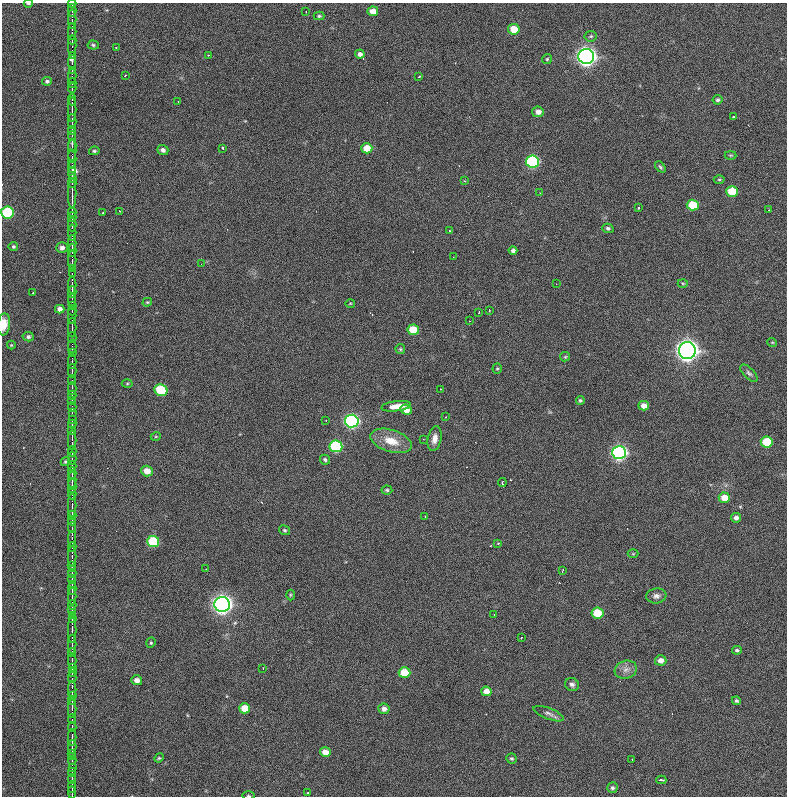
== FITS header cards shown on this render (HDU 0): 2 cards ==
NAXIS1  =                  785 / length of data axis 1
NAXIS2  =                  794 / length of data axis 2

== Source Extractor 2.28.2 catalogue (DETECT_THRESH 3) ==
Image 785 x 794 px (HDU 0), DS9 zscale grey, 1 PNG px = 1 image px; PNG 789 x 798 px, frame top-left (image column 1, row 794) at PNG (2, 3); each listed source drawn as its Kron ellipse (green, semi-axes under 4 px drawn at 4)
Background 1390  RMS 31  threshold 92.5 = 3 sigma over >= 5 px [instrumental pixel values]
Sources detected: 224; all 224 listed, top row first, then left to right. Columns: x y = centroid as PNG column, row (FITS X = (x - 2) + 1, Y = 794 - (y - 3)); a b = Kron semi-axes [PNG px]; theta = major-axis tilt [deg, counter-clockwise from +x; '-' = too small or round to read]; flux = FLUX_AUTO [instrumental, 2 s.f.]
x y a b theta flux
28 3 5 2 - 2.5e+03
72 3 4 2 - 1.2e+05
72 10 6 2 -90 2.5e+05
373 11 5 5 - 1.7e+04
306 12 3 2 - 2.3e+03
319 16 5 4 - 3.3e+03
72 19 10 2 90 1.9e+05
514 29 5 5 - 4.1e+04
72 31 8 2 -90 3.1e+05
591 36 6 5 - 3.1e+03
72 40 4 2 - 1.7e+05
93 45 5 4 - 3.4e+03
72 46 10 2 90 3.1e+05
116 48 3 2 - 1.8e+03
360 54 4 4 - 7.5e+03
72 55 2 2 - 6.4e+04
208 55 2 2 - 7.5e+03
586 57 8 7 - 1.5e+06
547 59 5 5 - 2.8e+03
72 62 7 3 -89 2.0e+05
72 70 3 2 - 7.4e+04
72 76 7 2 -90 1.8e+05
125 76 2 2 - 1.6e+03
419 77 3 2 - 2.9e+03
47 81 5 4 - 3.7e+03
72 83 4 2 - 1.3e+05
72 88 4 2 - 3.3e+04
72 100 5 2 - 8.5e+04
718 100 5 5 - 3.6e+03
178 102 2 2 - 1.1e+03
72 110 12 2 -90 4.1e+05
538 112 6 5 - 1.2e+04
733 117 3 2 - 2.5e+03
72 121 7 2 -90 2.9e+05
72 130 4 2 - 7.8e+04
72 136 4 2 - 4.6e+04
72 145 6 2 90 1.7e+05
223 148 3 2 - 3.4e+03
367 148 5 5 - 3.4e+04
163 150 6 5 - 6.5e+03
72 151 12 3 -90 2.1e+05
94 151 5 4 - 3.0e+03
731 155 6 3 1 2.0e+03
72 159 9 2 90 4.0e+05
532 162 6 6 - 3.7e+05
72 167 6 3 -88 2.2e+05
660 167 6 4 -47 3.4e+03
72 173 5 3 - 1.9e+05
72 178 4 2 - 7.3e+04
719 180 5 3 - 2.3e+03
464 181 3 3 - 1.9e+03
72 183 4 2 - 1.4e+05
732 191 6 5 - 6.6e+04
72 193 15 2 -90 3.7e+05
540 193 2 2 - 1.0e+03
693 205 6 5 - 7.5e+04
638 208 3 3 - 1.2e+04
768 210 3 2 - 1.2e+03
120 211 3 2 - 1.7e+03
7 212 6 6 - 1.8e+05
72 212 5 2 - 2.2e+05
103 213 2 2 - 1.8e+03
72 217 4 2 - 8.7e+04
72 225 7 2 90 1.5e+05
608 228 5 4 - 4.1e+03
449 231 3 2 - 6.4e+03
72 232 8 2 90 1.9e+05
72 243 8 2 90 1.9e+05
13 247 5 4 - 2.9e+03
62 248 5 5 - 7.3e+03
72 250 7 2 90 1.4e+05
513 250 4 4 - 5.5e+03
453 257 2 2 - 1.4e+03
72 260 9 2 90 2.9e+05
201 264 2 2 - 2.4e+03
72 269 3 2 - 3.2e+04
72 273 3 2 - 9.3e+04
683 283 5 3 - 2.0e+03
556 284 3 2 - 1.9e+03
72 285 8 2 -90 3.3e+05
72 292 6 2 90 1.3e+05
33 293 3 2 - 7.1e+03
72 300 6 2 90 4.9e+04
147 302 5 3 - 2.4e+03
350 303 5 3 - 1.8e+03
72 305 3 2 - 1.1e+05
60 309 5 4 - 9.3e+03
489 310 3 3 - 1.9e+03
72 311 4 3 - 2.1e+05
479 312 3 2 - 1.7e+03
72 316 8 2 -90 2.6e+05
470 321 3 2 - 2.4e+03
4 324 11 6 84 2.6e+04
72 327 10 2 -90 1.8e+05
413 330 6 5 - 5.3e+04
28 337 5 4 - 4.8e+03
72 337 5 2 - 8.2e+04
772 342 5 3 - 1.7e+03
11 345 4 4 - 1.9e+03
72 346 6 2 90 1.9e+05
400 349 5 5 - 2.8e+03
687 351 8 8 - 2.1e+06
72 353 4 2 - 1.4e+05
565 357 5 4 - 2.3e+03
72 362 7 2 -90 2.1e+05
497 369 5 4 - 2.6e+03
72 371 7 2 90 2.1e+05
749 373 11 5 -45 5.8e+03
72 380 5 2 - 8.0e+04
127 383 5 3 - 2.0e+03
72 388 6 2 90 2.4e+05
441 389 3 2 - 4.7e+03
161 390 6 5 - 1.3e+05
72 395 4 3 - 1.6e+05
72 400 3 2 - 7.1e+04
580 400 4 4 - 3.3e+03
396 406 15 5 8 2.4e+04
644 406 5 4 - 1.4e+04
72 407 4 2 - 1.3e+05
406 410 6 5 - 2.7e+04
72 412 4 2 - 8.0e+04
445 417 3 2 - 1.9e+03
72 419 3 2 - 1.3e+05
326 421 3 2 - 1.4e+03
352 421 7 6 - 6.5e+05
72 424 4 2 - 1.6e+05
72 430 3 2 - 1.3e+05
156 436 5 3 - 1.8e+03
423 439 2 2 - 1.3e+03
435 439 12 7 78 1.3e+04
72 440 10 2 -90 3.1e+05
391 441 21 11 -18 4.1e+04
767 442 6 5 - 9.5e+04
336 446 6 6 - 2.5e+05
72 451 5 2 - 1.2e+05
619 453 7 6 - 8.4e+05
72 458 7 2 90 1.5e+05
325 460 5 4 - 4.1e+03
65 462 5 4 - 3.4e+03
72 466 5 2 - 1.2e+05
147 471 6 5 - 2.2e+04
72 473 6 3 90 6.2e+04
72 480 8 2 90 2.9e+05
502 483 4 3 - 4.5e+03
72 486 7 3 -90 3.1e+05
387 490 5 4 - 3.4e+03
72 494 5 2 - 7.5e+04
724 498 5 5 - 3.5e+04
72 505 12 2 90 3.7e+05
72 515 5 2 - 1.1e+05
425 517 3 2 - 1.9e+03
736 518 5 4 - 8.2e+03
72 521 4 2 - 1.8e+05
72 527 5 2 - 1.6e+05
284 530 6 4 -30 3.2e+03
72 539 7 2 -90 9.3e+04
153 542 6 5 - 1.4e+05
498 543 3 3 - 3.5e+03
72 547 5 2 - 1.4e+05
633 554 5 3 - 1.7e+03
72 556 10 2 90 3.6e+05
72 565 3 2 - 8.0e+04
72 569 3 2 - 6.0e+04
206 569 2 2 - 1.1e+03
562 571 4 2 - 4.1e+03
72 573 4 2 - 1.6e+05
72 578 3 2 - 1.2e+05
72 584 3 3 - 6.3e+04
72 589 6 3 -90 1.1e+05
290 595 5 3 - 2.2e+03
72 596 8 2 90 3.1e+05
656 596 10 7 8 8.8e+03
222 604 8 7 - 1.5e+06
72 605 4 2 - 1.4e+05
72 610 3 2 - 1.3e+05
597 613 6 5 - 6.3e+04
72 615 3 2 - 6.4e+04
494 615 2 2 - 1.0e+03
72 619 4 2 - 9.5e+04
72 630 13 2 90 5.5e+05
521 638 3 2 - 1.4e+03
151 643 5 4 - 2.7e+03
72 644 9 3 -90 2.7e+05
737 650 5 4 - 3.8e+03
72 653 4 2 - 1.5e+05
661 660 6 5 - 1.3e+04
72 661 7 2 90 2.3e+05
72 667 3 2 - 6.8e+04
263 668 2 2 - 1.5e+03
626 670 11 9 17 1.3e+04
72 672 3 2 - 7.3e+04
404 673 6 5 - 7.1e+04
72 678 5 2 - 1.9e+05
137 680 5 5 - 1.1e+04
572 685 7 6 - 6.3e+03
72 690 8 2 -90 3.3e+05
486 691 5 5 - 1.8e+04
72 696 3 2 - 1.1e+05
72 700 4 2 - 9.3e+04
736 701 4 4 - 3.8e+03
245 708 5 5 - 3.7e+04
72 709 9 2 90 3.8e+05
384 709 5 5 - 1.0e+04
549 714 16 5 -21 8.6e+03
72 719 5 2 - 7.5e+04
72 727 5 2 - 1.3e+05
72 737 8 2 90 2.4e+05
72 747 6 2 -90 1.9e+05
325 752 5 5 - 2.2e+04
72 753 3 2 - 6.1e+04
72 757 2 2 - 5.5e+04
159 758 5 4 - 2.5e+03
511 758 5 5 - 3.5e+03
72 760 4 2 - 3.2e+04
632 760 3 2 - 1.6e+03
72 767 4 2 - 7.6e+04
72 772 4 2 - 7.4e+04
72 779 5 3 - 1.8e+04
661 780 5 2 - 5.1e+03
72 787 6 2 -88 2.7e+05
612 788 5 5 - 4.3e+03
72 792 6 3 -86 1.6e+05
307 793 3 2 - 2.2e+03
248 796 6 3 -1 2.8e+03
At the frame edge (FLAGS 8, measured only in part): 5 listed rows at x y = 28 3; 72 3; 7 212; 4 324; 248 796